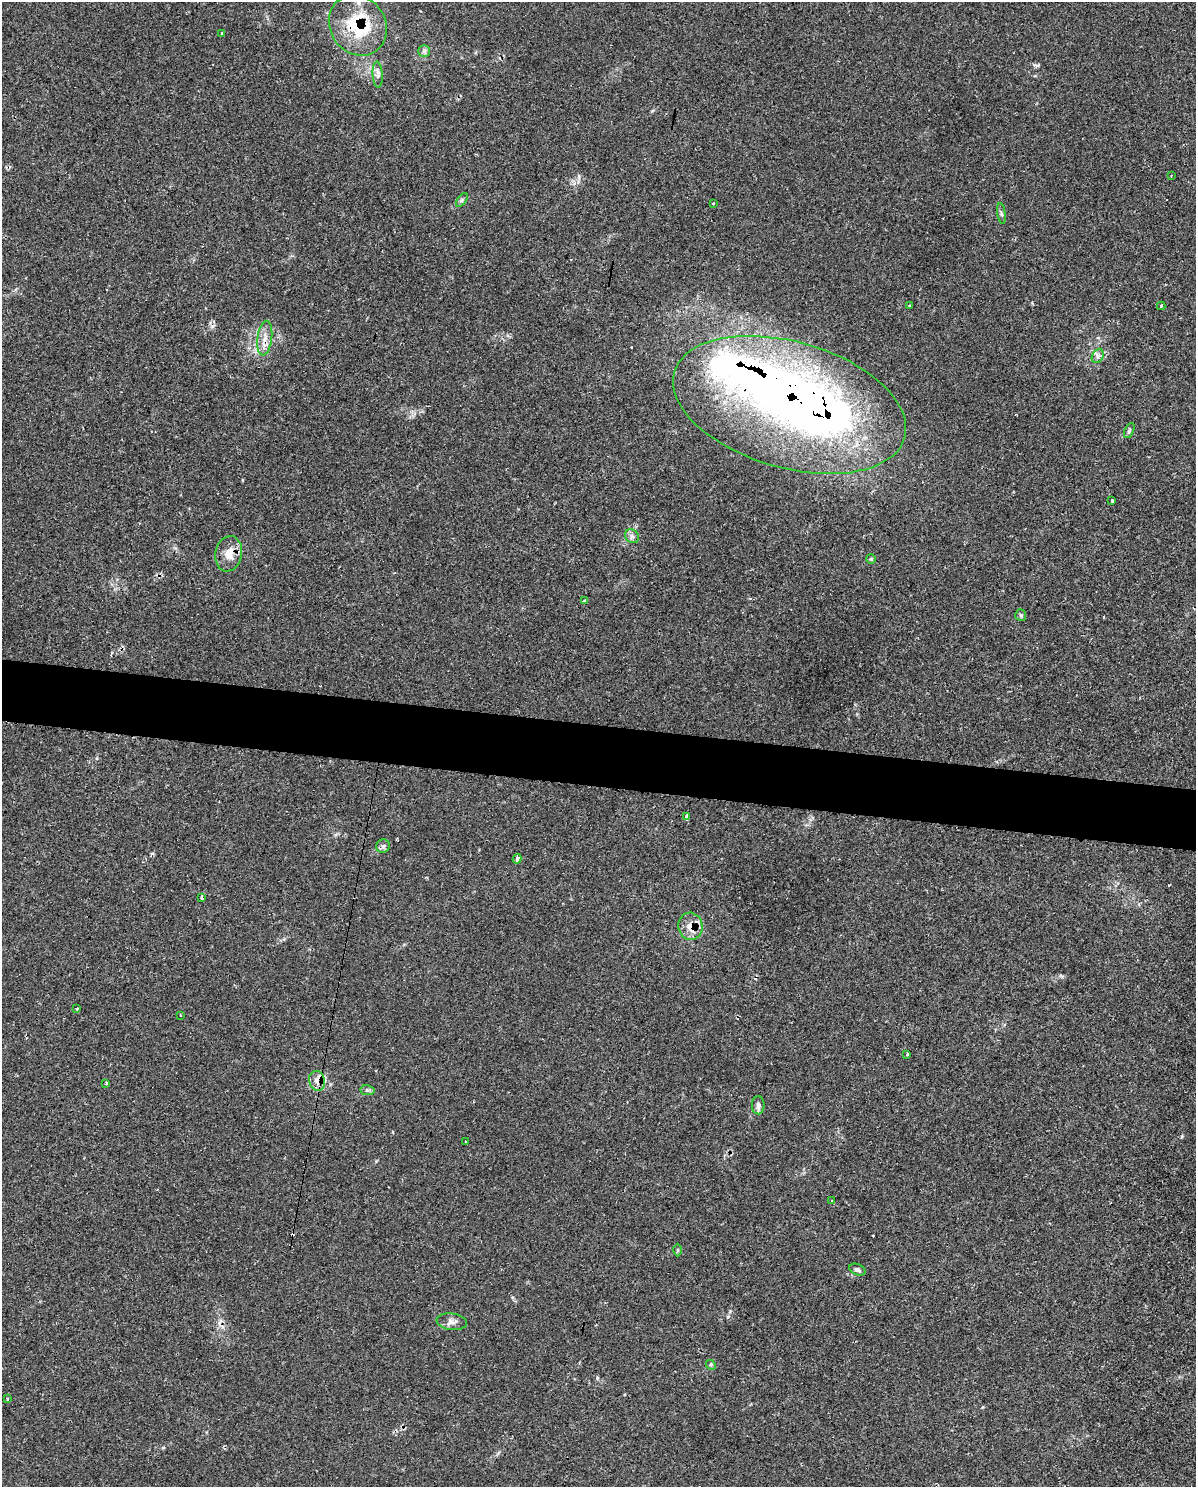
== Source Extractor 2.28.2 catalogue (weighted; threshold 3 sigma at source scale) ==
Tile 6 of 4 x 3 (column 2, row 2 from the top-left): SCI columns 1202-2395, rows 1725-3209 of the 4834 x 4855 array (HDU 1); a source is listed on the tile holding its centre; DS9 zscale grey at full resolution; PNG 1198 x 1489 px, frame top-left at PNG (2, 2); each listed source drawn as its Kron ellipse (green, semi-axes under 4 px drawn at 4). Shown black and unused: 4% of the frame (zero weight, under 2 of 3 exposures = <1% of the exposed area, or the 3 px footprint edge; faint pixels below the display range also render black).
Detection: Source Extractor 2.28.2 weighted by HDU 2 'WHT'; one run over the whole footprint, this tile lists its part. Background 0.046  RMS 0.005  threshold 0.0226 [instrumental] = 3 sigma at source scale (4.5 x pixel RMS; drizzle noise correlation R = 1.50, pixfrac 1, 0.05/0.05 arcsec/px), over >= 5 px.
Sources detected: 45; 1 inside a brighter object's white glare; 4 cosmic-ray / hot-pixel residue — neither listed nor drawn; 1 inside a brighter listed object's ellipse — not listed separately; the other 39 listed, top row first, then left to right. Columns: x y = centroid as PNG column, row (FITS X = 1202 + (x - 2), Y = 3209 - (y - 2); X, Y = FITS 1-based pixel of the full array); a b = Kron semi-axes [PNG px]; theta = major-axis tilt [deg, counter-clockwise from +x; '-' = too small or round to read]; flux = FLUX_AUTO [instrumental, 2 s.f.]
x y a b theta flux
358 25 31 27 -54 33
222 33 3 3 - 1.9
424 51 6 6 - 1.1
378 75 13 5 -87 1.9
1171 175 3 2 - 0.38
462 200 8 4 53 0.89
713 203 3 3 - 0.72
1001 213 10 4 -81 1.1
910 306 3 2 - 0.52
1161 306 4 3 - 1.9
265 338 17 7 83 4.5
1098 356 7 5 61 1.4
790 405 120 63 -16 360
1129 431 8 4 64 0.9
1112 500 3 3 - 1.2
632 536 7 6 - 1.6
229 554 18 13 79 7.5
871 559 5 5 - 0.61
585 601 3 3 - 1.4
1021 615 6 5 - 0.99
687 816 4 3 - 16
383 846 7 6 - 1.3
517 859 4 3 - 3.3
201 897 4 3 - 1.9
690 926 14 12 -77 5.3
77 1009 3 2 - 0.86
180 1015 2 2 - 0.46
907 1054 2 2 - 0.52
317 1081 10 8 -76 2.7
106 1083 3 3 - 0.82
367 1090 7 5 -9 1
758 1105 9 6 90 2.2
465 1142 3 3 - 0.64
831 1200 3 2 - 0.47
678 1250 6 4 89 0.63
857 1270 8 5 -22 1.6
452 1322 15 8 -8 2.7
711 1365 5 4 - 0.67
7 1399 3 3 - 0.97
Overlapping masked pixels (flux is a lower limit): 5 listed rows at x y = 358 25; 265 338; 790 405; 229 554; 690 926
Unlisted compact peaks at least as high as the median listed source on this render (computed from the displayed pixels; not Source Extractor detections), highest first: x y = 212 326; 1182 1136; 597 1378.